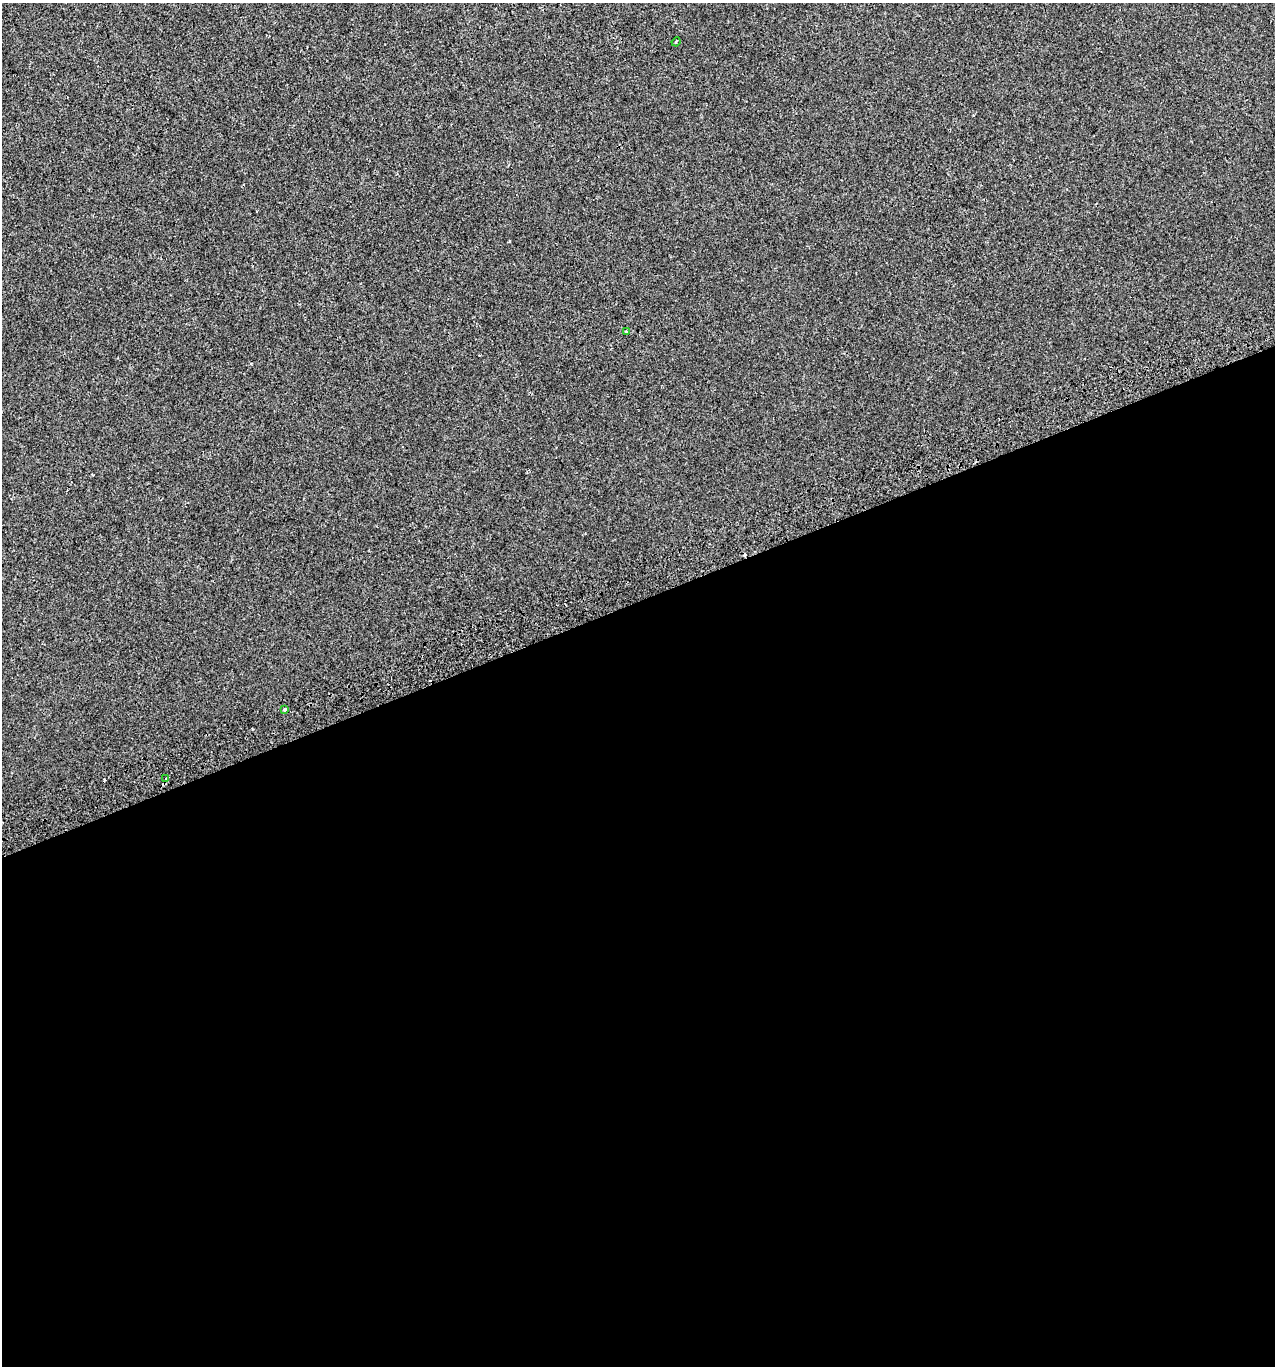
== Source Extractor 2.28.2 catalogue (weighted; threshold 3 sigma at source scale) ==
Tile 15 of 4 x 4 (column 3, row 4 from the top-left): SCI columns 2631-3903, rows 43-1406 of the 5313 x 5536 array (HDU 1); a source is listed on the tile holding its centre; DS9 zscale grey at full resolution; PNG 1277 x 1368 px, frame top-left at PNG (2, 3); each listed source drawn as its Kron ellipse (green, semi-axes under 4 px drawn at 4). Shown black and unused: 56% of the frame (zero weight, under 2 of 3 exposures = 2% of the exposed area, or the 3 px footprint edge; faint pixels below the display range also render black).
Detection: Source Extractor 2.28.2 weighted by HDU 2 'WHT'; one run over the whole footprint, this tile lists its part. Background 3.90e-04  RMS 0.0036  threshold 0.0164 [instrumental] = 3 sigma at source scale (4.5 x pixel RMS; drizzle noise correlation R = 1.50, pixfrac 1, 0.0396/0.0396 arcsec/px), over >= 5 px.
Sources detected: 6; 2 cosmic-ray / hot-pixel residue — neither listed nor drawn; the other 4 listed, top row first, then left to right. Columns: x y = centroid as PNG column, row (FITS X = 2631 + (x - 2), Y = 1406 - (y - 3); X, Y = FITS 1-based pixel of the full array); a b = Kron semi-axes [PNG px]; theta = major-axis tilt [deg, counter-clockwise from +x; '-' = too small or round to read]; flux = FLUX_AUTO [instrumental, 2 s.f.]
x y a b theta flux
676 42 5 3 - 0.4
626 332 3 3 - 0.63
285 709 3 3 - 2.1
166 778 4 3 - 0.65